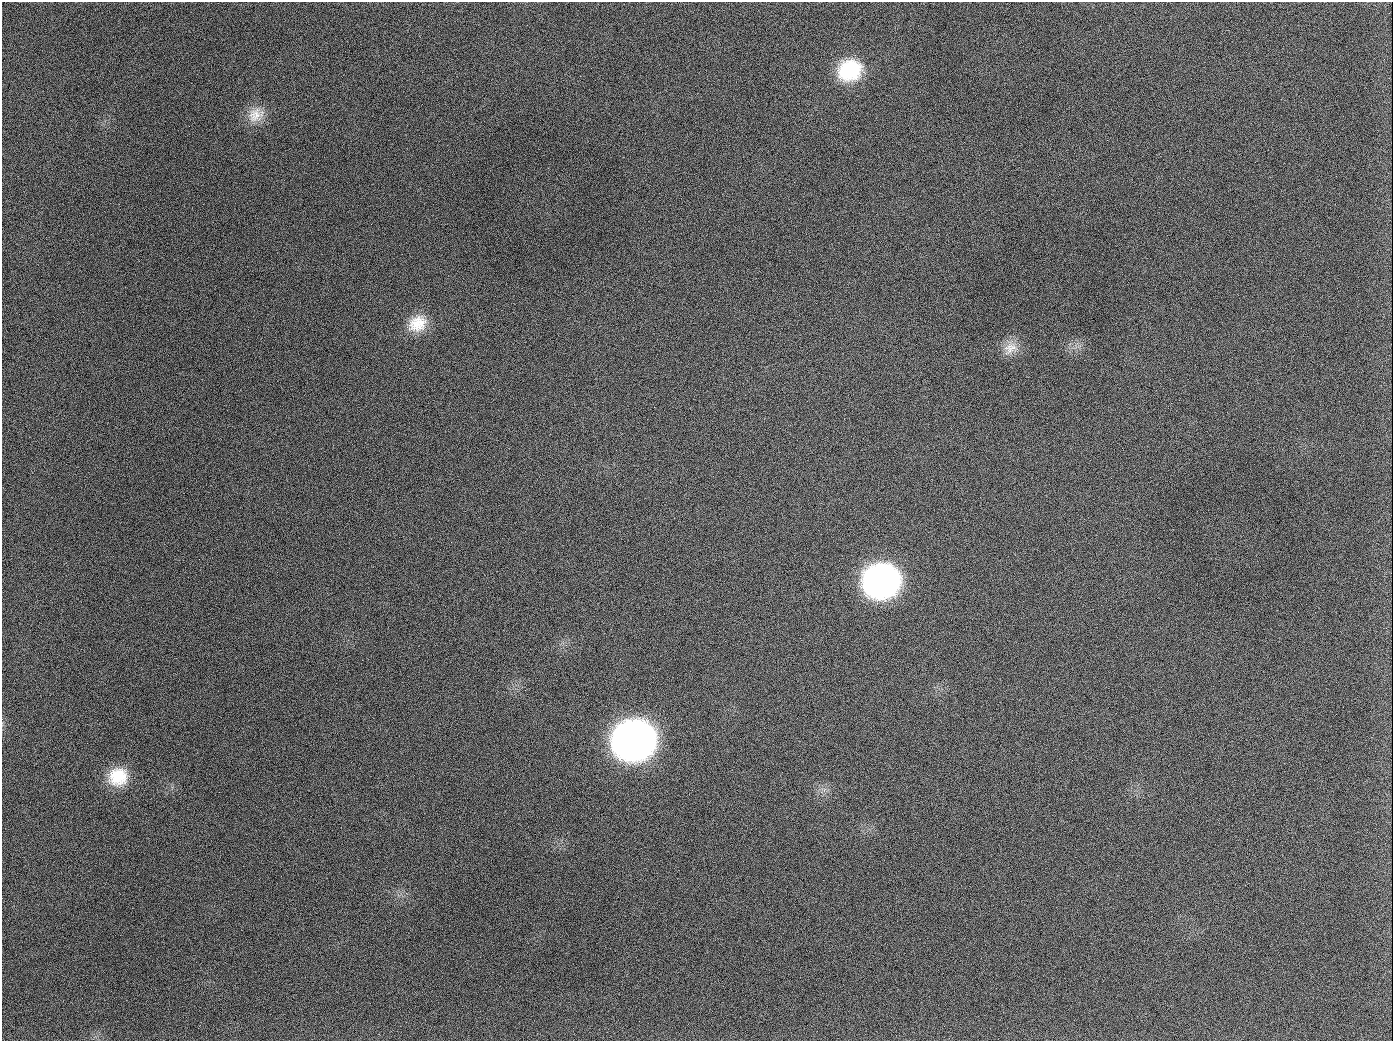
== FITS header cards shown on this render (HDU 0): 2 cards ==
NAXIS1  =                 1391
NAXIS2  =                 1039

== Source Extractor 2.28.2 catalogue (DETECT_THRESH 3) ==
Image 1391 x 1039 px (HDU 0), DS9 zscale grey, 1 PNG px = 1 image px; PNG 1395 x 1043 px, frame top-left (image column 1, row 1039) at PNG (2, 2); no overlay
Background 1550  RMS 71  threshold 212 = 3 sigma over >= 5 px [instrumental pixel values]
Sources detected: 10; all 10 listed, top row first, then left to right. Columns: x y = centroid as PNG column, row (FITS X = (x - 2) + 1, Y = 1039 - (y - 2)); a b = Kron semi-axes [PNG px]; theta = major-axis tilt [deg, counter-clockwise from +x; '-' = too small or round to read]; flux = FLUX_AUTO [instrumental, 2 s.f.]
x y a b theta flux
850 70 26 22 25 3.0e+05
256 115 23 19 29 9.3e+04
189 126 2 2 - 5.6e+03
417 324 24 20 31 1.3e+05
1010 348 21 15 34 7.0e+04
654 407 2 2 - 3.9e+03
881 581 25 23 15 2.3e+06
634 740 27 24 19 5.3e+06
118 777 23 21 22 1.7e+05
944 1026 3 2 - 4.2e+03